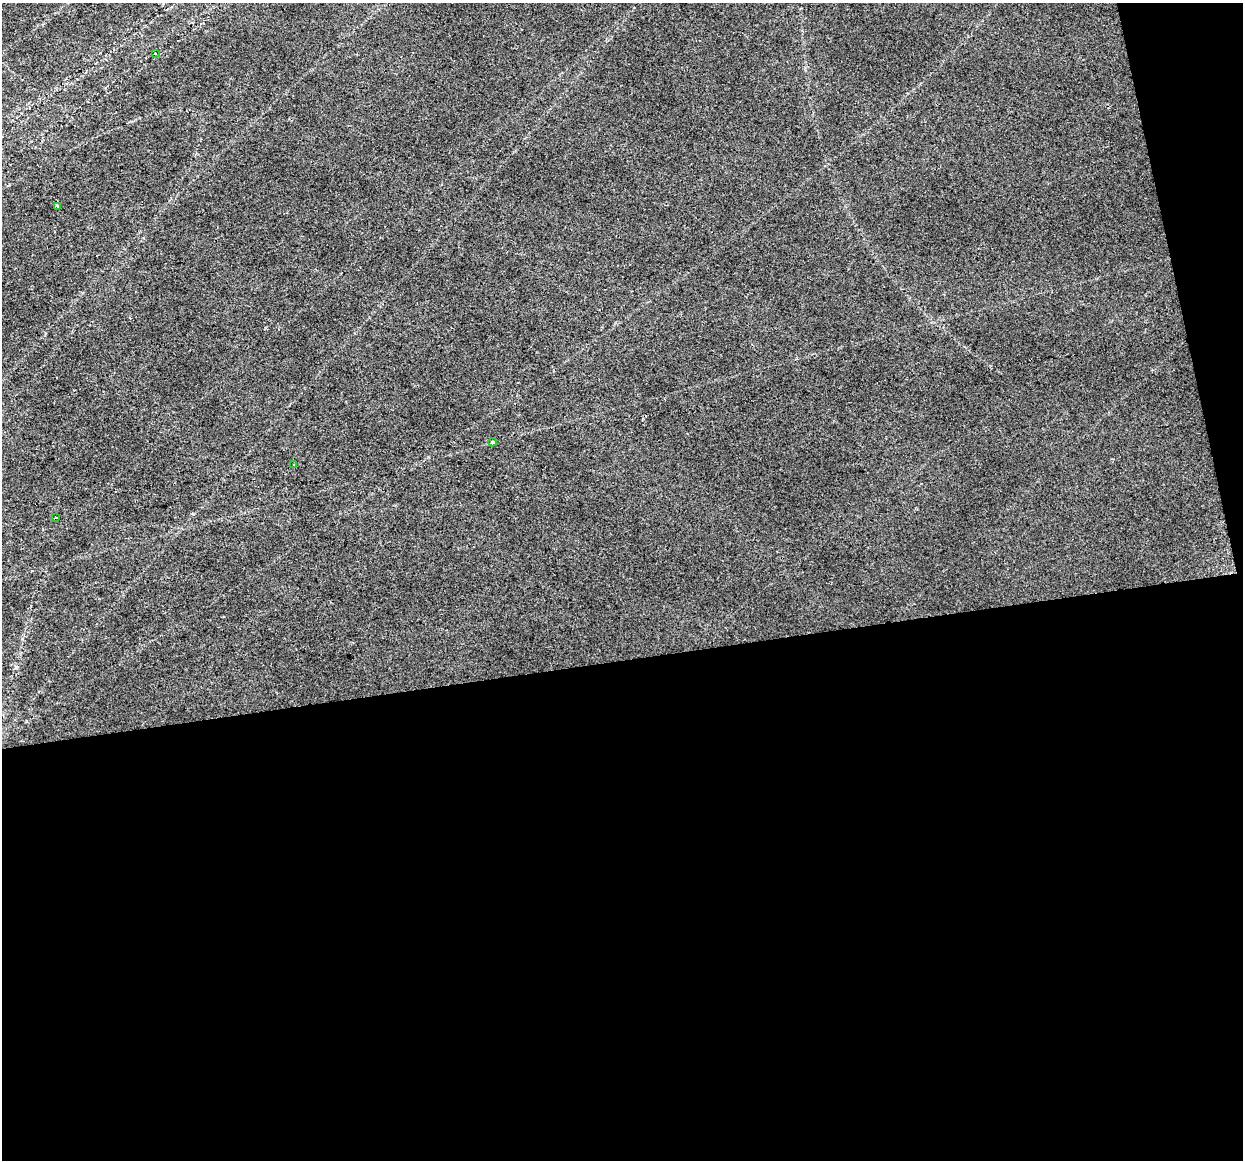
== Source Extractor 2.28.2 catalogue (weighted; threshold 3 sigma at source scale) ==
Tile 16 of 4 x 4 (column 4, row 4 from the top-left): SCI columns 3725-4965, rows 81-1238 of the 4965 x 4747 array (HDU 1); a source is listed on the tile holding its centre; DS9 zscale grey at full resolution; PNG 1245 x 1162 px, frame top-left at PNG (2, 3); each listed source drawn as its Kron ellipse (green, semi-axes under 4 px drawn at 4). Shown black and unused: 46% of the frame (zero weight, under 2 of 3 exposures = <1% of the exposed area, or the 3 px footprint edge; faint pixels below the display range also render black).
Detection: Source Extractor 2.28.2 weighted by HDU 2 'WHT'; one run over the whole footprint, this tile lists its part. Background 0.0253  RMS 0.0084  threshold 0.0378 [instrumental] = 3 sigma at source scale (4.5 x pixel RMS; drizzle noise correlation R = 1.50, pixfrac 1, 0.0396/0.0396 arcsec/px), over >= 5 px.
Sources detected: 5; all 5 listed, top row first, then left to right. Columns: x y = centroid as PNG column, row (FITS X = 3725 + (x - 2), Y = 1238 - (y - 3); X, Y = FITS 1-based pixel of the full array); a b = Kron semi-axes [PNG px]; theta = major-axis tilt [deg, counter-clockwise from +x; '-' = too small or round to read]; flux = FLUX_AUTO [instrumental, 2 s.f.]
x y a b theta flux
155 54 3 2 - 1.1
57 206 3 3 - 2.6
492 442 4 3 - 0.93
294 465 3 3 - 3.3
56 518 3 2 - 0.64